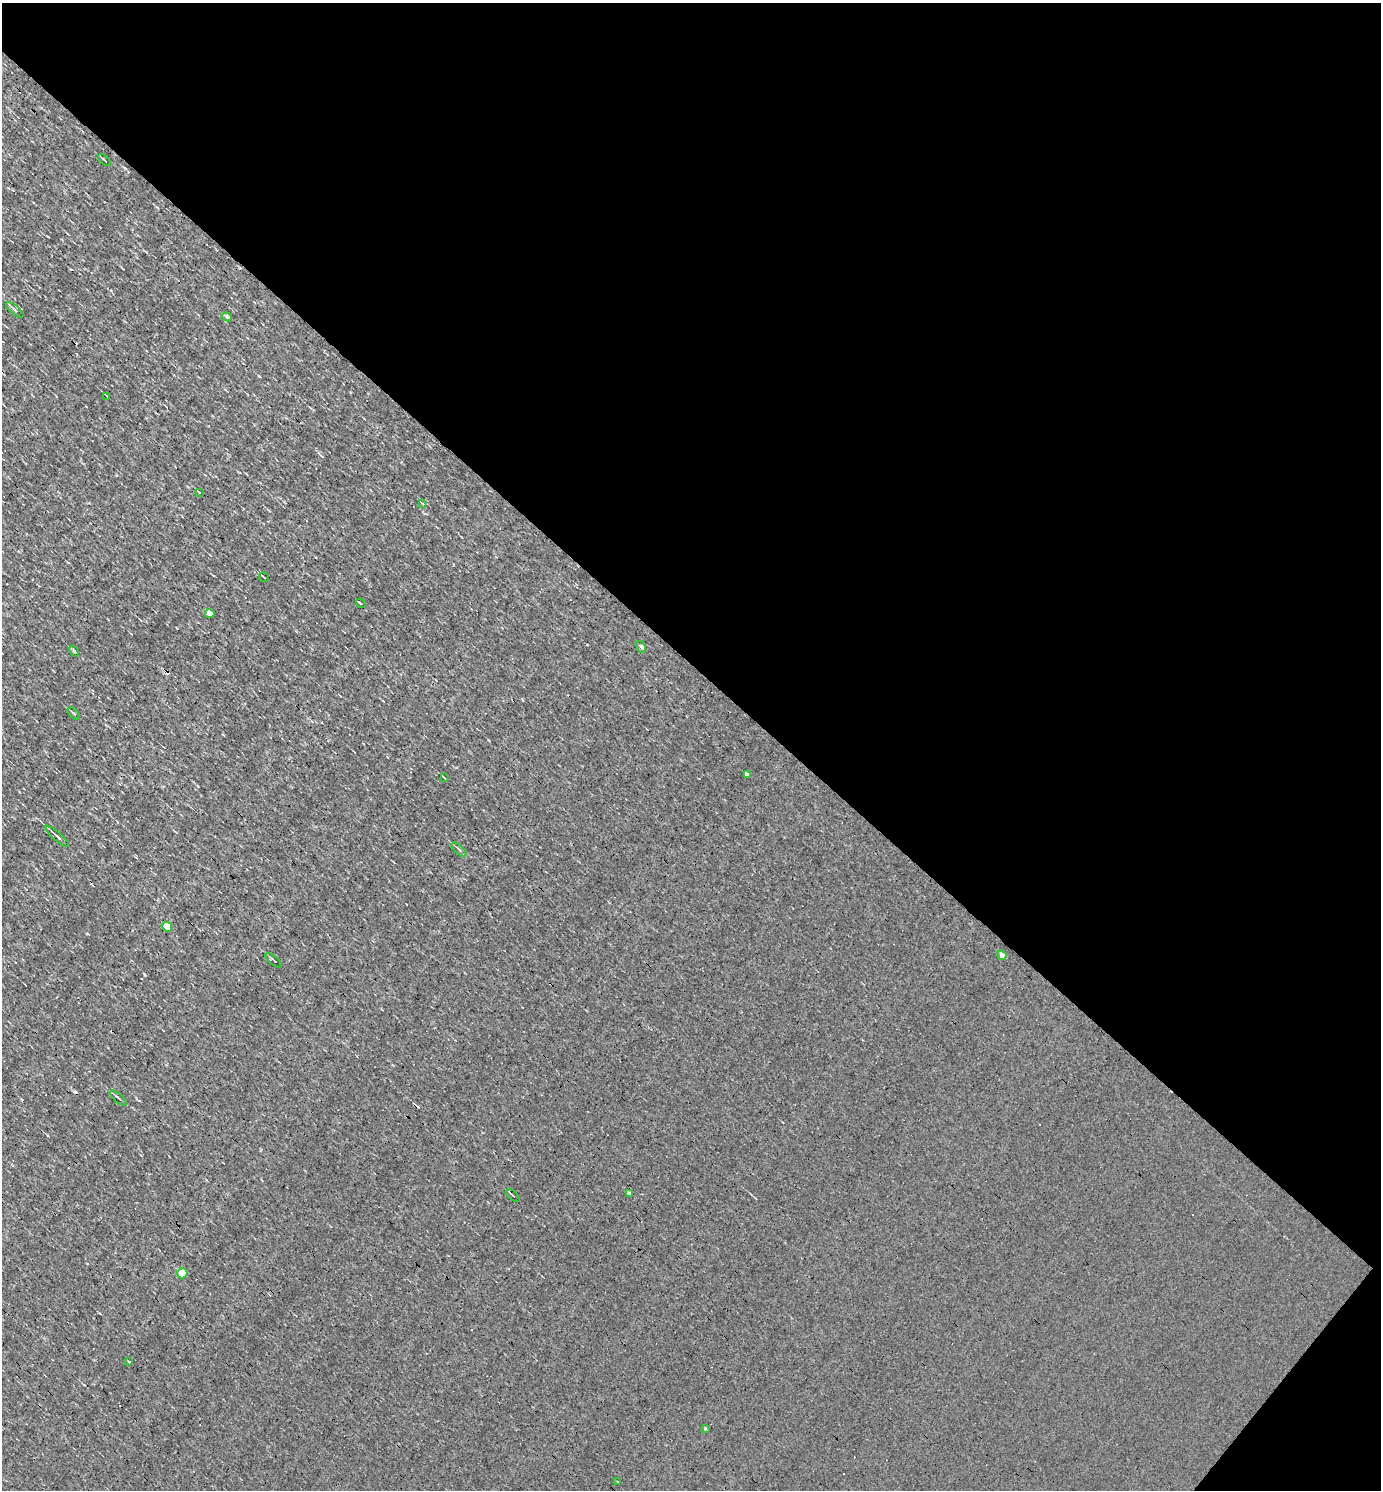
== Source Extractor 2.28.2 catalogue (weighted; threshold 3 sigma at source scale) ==
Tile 8 of 4 x 4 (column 4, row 2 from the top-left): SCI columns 4430-5808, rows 2977-4464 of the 5958 x 5952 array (HDU 1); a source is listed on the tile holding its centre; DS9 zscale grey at full resolution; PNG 1383 x 1492 px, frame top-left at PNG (2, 3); each listed source drawn as its Kron ellipse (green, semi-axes under 4 px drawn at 4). Shown black and unused: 46% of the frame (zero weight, under 3 of 4 exposures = <1% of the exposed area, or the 3 px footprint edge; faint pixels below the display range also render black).
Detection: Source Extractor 2.28.2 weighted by HDU 2 'WHT'; one run over the whole footprint, this tile lists its part. Background 8.66e-04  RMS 0.049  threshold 0.221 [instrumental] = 3 sigma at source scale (4.5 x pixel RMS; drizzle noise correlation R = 1.50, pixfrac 1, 0.05/0.05 arcsec/px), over >= 5 px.
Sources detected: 29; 3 cosmic-ray / hot-pixel residue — neither listed nor drawn; the other 26 listed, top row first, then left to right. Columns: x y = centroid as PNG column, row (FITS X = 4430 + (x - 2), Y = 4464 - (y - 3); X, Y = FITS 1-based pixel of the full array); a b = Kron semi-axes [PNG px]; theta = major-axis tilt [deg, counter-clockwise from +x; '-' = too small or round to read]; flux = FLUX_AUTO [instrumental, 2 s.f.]
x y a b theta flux
105 160 7 2 -40 5.1
15 310 11 4 -40 13
227 317 5 4 - 18
107 396 4 2 - 3.5
199 492 4 2 - 3.3
423 504 3 3 - 20
264 577 5 2 - 4.8
361 603 5 3 - 6.4
210 614 4 4 - 54
641 647 6 4 -61 8.2
74 651 6 3 -53 5.1
74 714 7 4 -46 7.6
747 774 4 3 - 180
444 777 4 2 - 4.2
57 836 15 3 -42 23
459 850 9 4 -44 11
167 927 5 4 - 89
1002 955 5 4 - 24
274 960 10 2 -40 8
118 1098 10 3 -40 9.3
630 1194 4 4 - 20
513 1196 8 2 -41 6.6
182 1273 5 5 - 120
129 1362 4 2 - 3.7
705 1429 3 3 - 5.7
617 1481 2 2 - 4.7
Unlisted compact peaks at least as high as the median listed source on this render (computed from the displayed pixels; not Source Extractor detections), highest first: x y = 144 974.